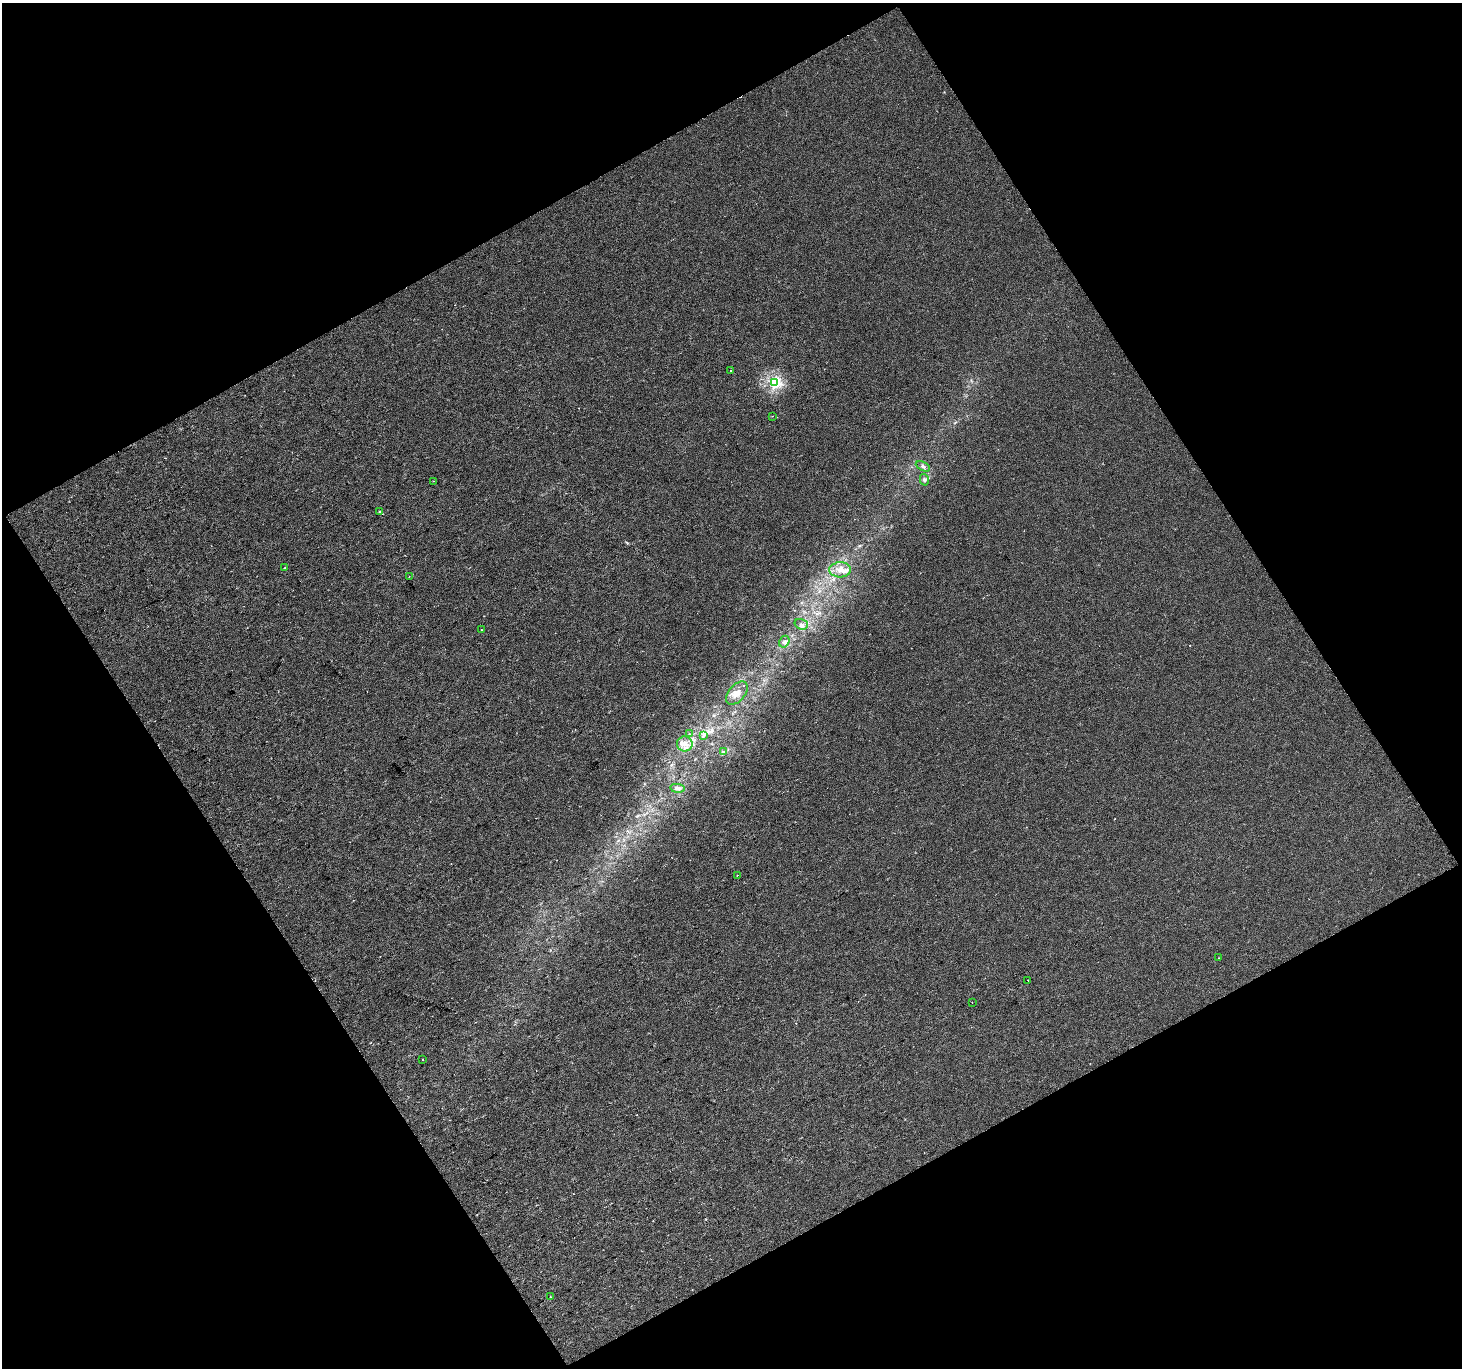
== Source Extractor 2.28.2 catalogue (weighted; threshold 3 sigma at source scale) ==
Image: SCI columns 2-2920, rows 83-2813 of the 2920 x 2877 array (HDU 1 of 3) = the unmasked area's bounding box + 8 px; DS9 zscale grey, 2 x 2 block average (1 PNG px = mean of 2 x 2 image px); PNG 1464 x 1370 px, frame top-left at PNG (2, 3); each listed source drawn as its Kron ellipse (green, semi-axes under 4 px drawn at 4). Shown black and unused: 48% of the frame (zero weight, under 2 of 3 exposures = <1% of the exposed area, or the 3 px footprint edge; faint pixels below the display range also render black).
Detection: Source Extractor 2.28.2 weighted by HDU 2 'WHT'. Background -5.58e-05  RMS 0.004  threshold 0.0181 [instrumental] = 3 sigma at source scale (4.5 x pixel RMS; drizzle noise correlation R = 1.50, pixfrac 1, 0.0396/0.0396 arcsec/px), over >= 5 px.
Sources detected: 28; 2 cosmic-ray / hot-pixel residue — neither listed nor drawn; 1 inside a brighter listed object's ellipse — not listed separately; the other 25 listed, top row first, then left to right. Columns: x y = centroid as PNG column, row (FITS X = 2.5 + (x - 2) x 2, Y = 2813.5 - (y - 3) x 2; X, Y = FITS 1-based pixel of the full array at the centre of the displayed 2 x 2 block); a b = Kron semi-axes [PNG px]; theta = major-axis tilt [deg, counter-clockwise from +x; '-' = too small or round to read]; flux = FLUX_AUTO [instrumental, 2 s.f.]
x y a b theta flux
730 370 2 2 - 0.76
775 382 4 3 - 150
772 416 2 2 - 0.41
923 466 8 3 -25 1.9
924 480 6 4 -75 2.1
433 481 2 2 - 0.67
380 512 3 3 - 1.7
285 567 2 2 - 0.53
840 570 11 7 2 9
409 576 2 2 - 0.48
801 624 7 5 -19 3
481 630 2 2 - 0.78
784 642 6 4 59 3
737 693 14 8 50 9.9
689 734 2 2 - 0.45
704 735 3 2 - 0.95
685 744 8 7 - 5.9
723 751 4 3 - 1.1
677 788 7 4 -6 3.3
737 875 2 2 - 0.69
1219 958 3 2 - 0.74
1028 980 3 2 - 0.5
972 1002 2 2 - 0.38
422 1060 2 2 - 0.86
550 1297 2 2 - 0.84
Diffuse or blended objects may show on this block-average render without a row.